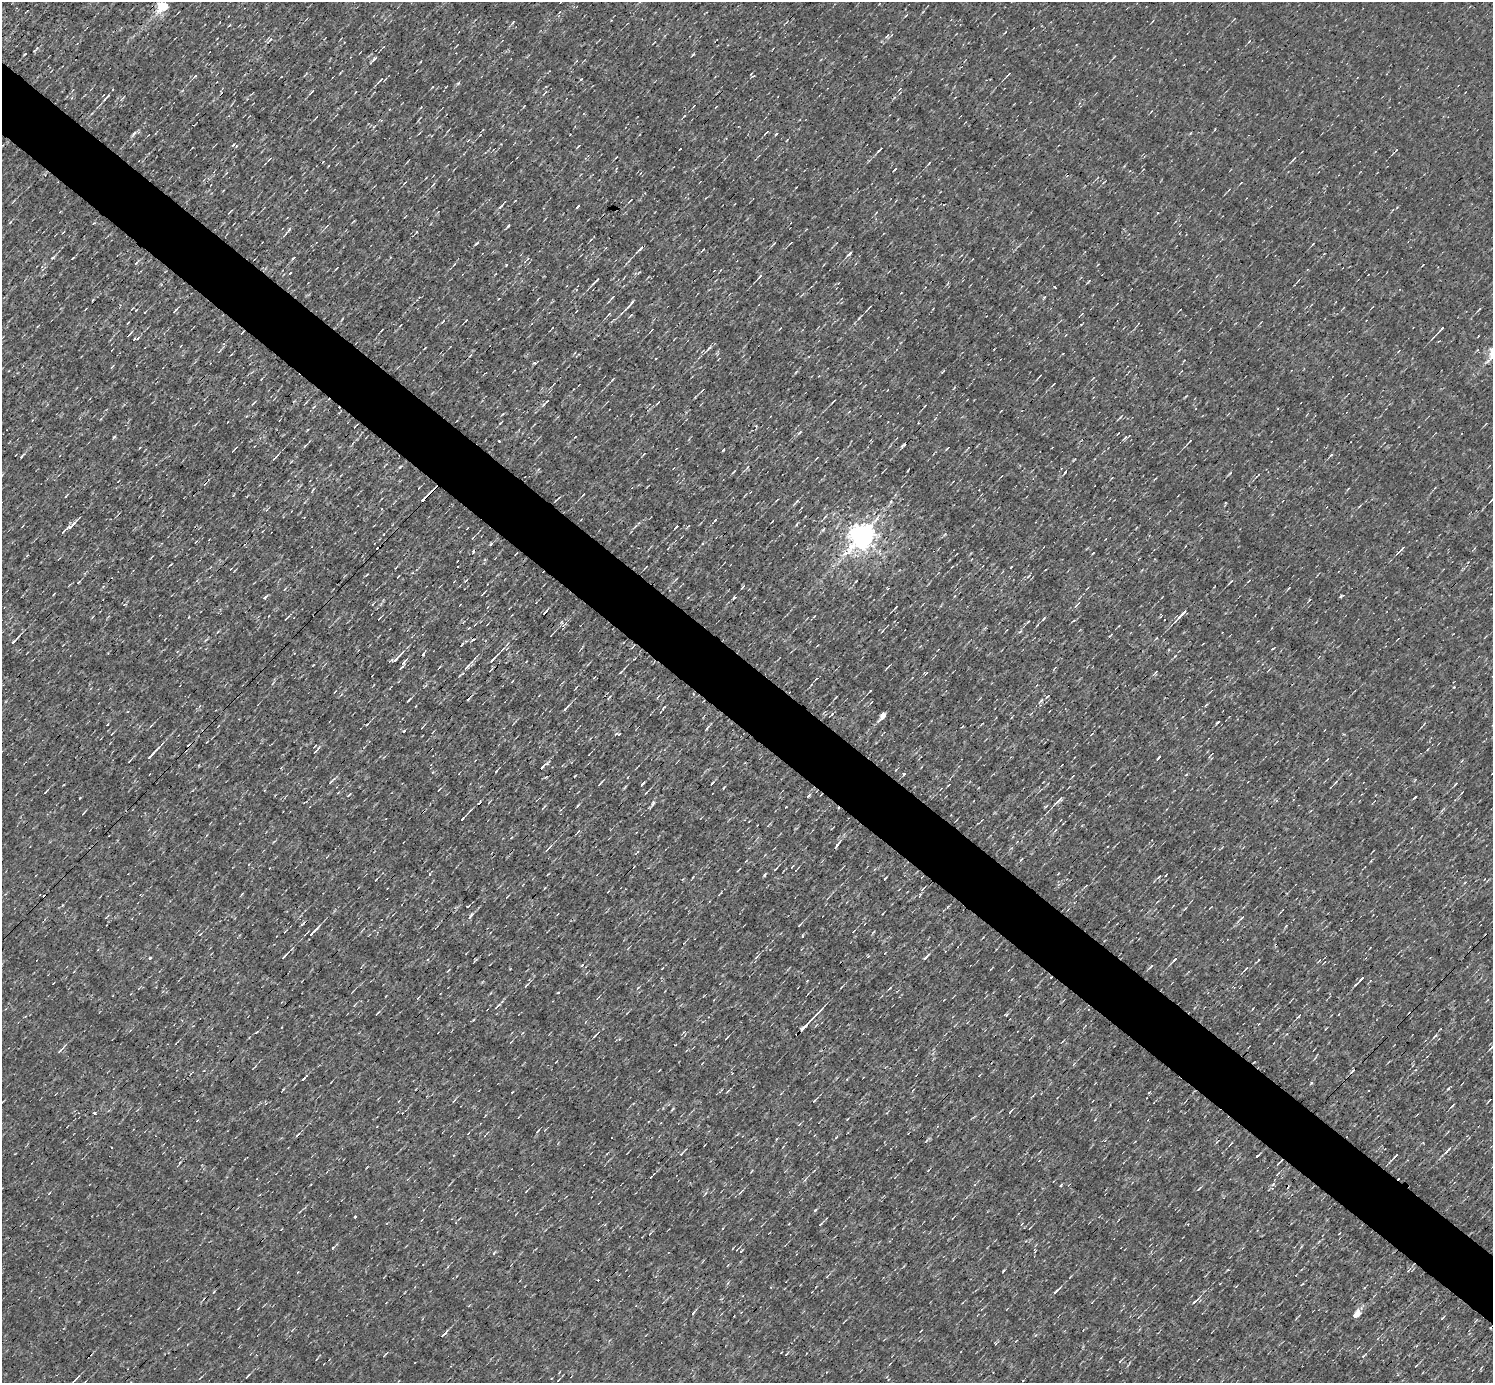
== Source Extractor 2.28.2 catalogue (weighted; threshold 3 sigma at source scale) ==
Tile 11 of 4 x 4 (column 3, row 3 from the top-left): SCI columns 2982-4472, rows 1675-3055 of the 5962 x 5967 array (HDU 1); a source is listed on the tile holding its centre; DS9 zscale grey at full resolution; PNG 1495 x 1385 px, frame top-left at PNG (2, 2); no overlay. Shown black and unused: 5% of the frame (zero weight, under 3 of 4 exposures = <1% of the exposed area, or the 3 px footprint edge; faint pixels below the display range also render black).
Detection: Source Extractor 2.28.2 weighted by HDU 2 'WHT'; one run over the whole footprint, this tile lists its part. Background 8.55e-04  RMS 0.047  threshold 0.212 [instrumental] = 3 sigma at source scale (4.5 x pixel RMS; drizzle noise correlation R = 1.50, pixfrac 1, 0.05/0.05 arcsec/px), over >= 5 px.
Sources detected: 352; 11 cosmic-ray / hot-pixel residue — not listed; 6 inside a brighter listed object's ellipse — not listed separately; the other 335 listed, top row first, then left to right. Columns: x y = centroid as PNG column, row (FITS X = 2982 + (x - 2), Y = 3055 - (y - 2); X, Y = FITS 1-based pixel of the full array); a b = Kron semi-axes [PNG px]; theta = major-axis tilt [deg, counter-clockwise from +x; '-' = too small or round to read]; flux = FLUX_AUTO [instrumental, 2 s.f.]
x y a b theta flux
163 6 6 5 - 400
1234 19 5 2 - 3.5
513 22 7 3 50 6.5
1005 32 5 2 - 3.4
887 36 7 3 52 8
270 40 9 3 48 9.7
1249 41 5 3 - 3.9
344 42 2 2 - 2.9
25 54 4 2 - 5.3
374 59 15 4 46 13
1008 74 8 2 42 6.5
195 76 9 3 43 8.5
753 76 6 3 27 6.9
581 79 4 3 - 4.8
380 80 11 2 48 7.9
458 83 6 4 19 6.1
432 87 4 2 - 3.5
900 89 4 2 - 3.5
312 92 8 3 50 6.9
355 92 4 3 - 3.2
107 97 10 3 48 15
524 106 4 2 - 3.4
684 116 4 3 - 3.8
766 132 6 2 50 4.4
133 134 11 4 54 12
776 134 5 3 - 4.8
480 135 6 3 44 5.3
879 150 8 2 45 9.7
1396 151 9 2 48 6.4
1294 158 9 3 49 6.9
270 159 8 4 35 7.8
323 161 4 3 - 3.4
929 163 4 3 - 4
433 184 6 3 53 6.3
501 207 9 3 40 8.2
876 213 7 2 45 4.2
10 222 5 4 - 5.4
508 226 6 3 46 5.1
289 230 8 4 52 10
774 243 7 3 49 5.9
476 244 5 3 - 5.4
1313 244 4 2 - 3.6
640 249 10 3 45 16
703 250 4 2 - 3.5
849 254 7 3 43 10
53 258 7 4 33 6.9
73 258 5 2 - 4.8
293 258 5 3 - 5.8
528 258 5 4 - 7.3
136 263 7 3 45 6.6
506 265 3 3 - 5.1
290 273 3 2 - 3.7
639 273 6 2 43 4.8
759 277 10 3 47 9.4
596 280 9 3 45 16
1088 282 5 2 - 4.7
1054 287 3 2 - 6.7
901 293 2 2 - 2.9
611 299 14 3 46 8.7
631 304 17 3 48 21
870 307 4 2 - 3.9
1479 309 6 2 46 6
136 310 3 2 - 3.6
175 310 7 2 47 8
576 311 3 2 - 2.9
145 312 4 2 - 3.4
609 314 7 3 41 6.9
630 316 6 3 31 4.9
859 318 10 3 49 7.9
466 320 4 2 - 3.7
443 321 7 3 56 4.8
128 323 3 2 - 4
38 326 5 2 - 3.6
551 329 7 2 49 5.6
1441 329 10 3 47 11
651 330 5 2 - 3.7
129 335 6 2 47 6.2
138 338 5 3 - 5.5
709 348 10 5 47 13
534 363 3 3 - 9.6
943 371 6 3 45 5.3
1040 376 7 2 48 5.1
1093 378 5 3 - 3.8
612 380 8 3 45 6.9
1053 384 6 2 50 4.2
954 388 5 3 - 3.8
702 390 6 2 49 5.4
834 401 5 2 - 5.8
545 403 15 3 45 13
314 407 8 3 46 6.8
502 414 6 2 45 4.3
1121 416 7 2 50 5.4
227 422 2 2 - 3.3
799 433 7 3 45 6.7
1118 433 3 2 - 3.5
114 437 5 3 - 6
575 437 4 2 - 3.8
1125 438 8 4 45 7
1189 442 9 2 45 8.1
947 448 6 2 49 3.8
968 448 6 3 45 4.5
644 454 5 3 - 4.6
1331 455 5 3 - 6.3
21 457 4 3 - 5.2
275 457 8 2 47 11
817 458 5 2 - 3.3
747 467 5 3 - 5.9
734 471 6 2 45 5.5
1065 473 5 3 - 5.2
1230 473 5 4 - 4.9
1258 475 4 2 - 4.1
312 491 6 2 57 4.8
583 494 4 2 - 6.2
66 496 5 2 - 5
426 497 17 3 44 75
558 498 7 2 39 7
1492 500 5 2 - 6.5
796 502 11 3 48 10
304 517 3 2 - 2.8
825 517 7 3 38 7.3
772 521 5 2 - 3.5
797 524 6 3 70 4.9
72 525 17 3 44 24
677 526 4 2 - 6.5
688 526 5 3 - 5.7
384 534 3 2 - 2.9
863 535 8 7 - 6400
472 538 4 3 - 4.7
1105 539 3 2 - 2.6
491 544 5 3 - 6.3
1402 548 8 3 45 13
1093 553 3 2 - 4.4
457 561 3 2 - 2.6
646 567 6 2 45 5.1
952 567 4 2 - 3.1
1011 567 3 2 - 4
230 569 3 2 - 3.4
412 573 4 3 - 4.2
398 576 4 2 - 4.3
466 581 4 2 - 5.7
856 581 4 2 - 3.8
78 582 4 3 - 5.5
1230 582 7 2 45 6.9
743 587 7 3 52 7.6
887 588 4 3 - 3.9
1288 588 5 3 - 4.3
265 597 4 3 - 29
734 598 5 3 - 6
1309 600 4 3 - 4.2
1077 604 11 2 45 6.5
896 607 6 2 46 6.6
1181 615 20 4 45 32
189 617 4 2 - 3.1
287 618 9 2 47 5.4
1043 619 7 3 46 6.7
1074 620 4 3 - 5
1028 622 5 3 - 4.2
563 626 6 5 - 11
469 628 5 3 - 3.6
1156 638 5 3 - 4.2
15 640 13 3 45 16
632 648 5 3 - 4.9
1272 649 4 2 - 4.5
423 653 5 3 - 7.6
1175 656 6 3 45 5.9
397 658 18 3 47 25
494 658 17 3 45 19
404 662 10 4 51 13
467 667 13 5 47 24
888 667 9 2 42 6.5
620 672 5 3 - 6
1156 672 5 3 - 6.2
925 673 7 3 22 5.6
594 677 4 3 - 3.7
816 679 5 3 - 4.5
273 683 7 3 53 6.3
1454 687 3 3 - 3.4
870 691 3 2 - 4.6
1048 696 7 3 40 5.6
836 697 5 2 - 4
409 700 6 3 47 6
1041 701 7 4 37 8.2
199 706 5 3 - 6
416 706 3 2 - 4.2
664 707 5 2 - 6.1
565 708 11 3 45 14
883 715 8 4 52 40
1217 722 5 2 - 5.2
962 727 4 2 - 4.1
707 728 7 3 46 9.1
619 734 5 4 - 4.7
316 750 13 2 47 8.7
153 754 24 3 46 29
1159 757 4 3 - 15
1327 759 5 2 - 3.4
130 761 6 3 49 4.6
496 771 4 3 - 5.2
904 774 4 3 - 7.5
1186 775 4 3 - 4.7
575 776 3 2 - 4.1
331 781 12 4 45 10
1336 782 8 4 46 8.4
600 783 7 2 45 7.1
642 784 5 2 - 8.4
1456 784 5 3 - 5.7
724 787 4 2 - 4.2
439 790 6 2 50 3.8
46 792 7 2 45 4.4
1462 792 3 2 - 3.2
646 793 5 2 - 4.3
809 796 6 3 48 8
1415 797 4 2 - 5
1058 800 13 3 44 22
653 803 8 4 72 9
1046 806 6 3 44 5.4
543 807 10 2 45 5.2
785 807 3 2 - 6
1442 810 8 3 45 7.2
83 813 5 2 - 5.4
463 818 9 2 45 8.7
1055 830 6 3 52 7
578 832 7 2 49 5.2
838 844 10 4 51 13
1222 847 6 3 53 4.4
548 849 13 3 47 14
1021 860 5 4 - 5
775 869 6 2 41 6.2
796 870 7 2 45 5
693 877 4 3 - 3.5
1159 877 8 2 40 6.7
885 878 3 2 - 4
720 893 7 2 44 4.5
242 894 9 2 49 4.2
507 897 5 3 - 3.9
62 905 4 2 - 3.1
468 906 3 2 - 4.4
883 913 3 2 - 3.7
471 916 12 4 58 13
1241 918 8 3 36 7.4
799 925 6 2 41 5.1
1286 926 5 3 - 4.3
315 930 12 3 45 14
945 951 3 2 - 6.4
284 956 8 2 46 11
868 956 4 3 - 4.8
756 957 7 4 38 8.6
926 957 7 3 45 12
150 958 3 3 - 28
475 960 8 3 49 6
1174 960 10 3 44 12
1258 960 6 2 47 5.1
582 965 5 3 - 5
1150 967 10 3 42 8.7
662 969 3 2 - 3.1
1246 969 9 3 44 9.3
448 970 6 2 45 3.8
1362 978 5 3 - 34
807 981 3 3 - 5.5
1356 984 7 2 40 7.3
526 986 7 2 50 5.2
842 987 4 2 - 4.2
638 988 6 2 45 4.2
418 998 4 3 - 3.8
497 1007 10 3 41 9.8
1006 1015 4 3 - 5.2
1299 1016 5 3 - 7.2
807 1024 27 3 46 77
256 1032 5 3 - 5
1435 1036 8 4 45 9.4
726 1038 5 2 - 5
61 1050 13 4 45 12
1315 1058 8 2 50 5.8
1254 1062 3 2 - 3.1
702 1063 5 2 - 3.1
303 1079 5 3 - 8.9
331 1082 3 2 - 2.6
1448 1088 5 3 - 5.5
283 1089 4 3 - 5
913 1090 5 3 - 3.4
512 1092 3 2 - 3.8
1149 1092 4 3 - 3.9
814 1100 7 3 43 7.2
454 1101 6 2 46 4.8
1453 1105 8 2 50 5.8
673 1109 5 3 - 5.1
1010 1112 5 2 - 6.2
94 1113 3 3 - 14
847 1119 4 2 - 3.2
1148 1120 3 2 - 2.7
538 1131 6 3 48 5.6
297 1135 7 3 45 8.5
485 1135 8 2 45 5.6
836 1137 5 4 - 5.1
926 1141 6 3 45 6.1
1217 1142 7 3 49 5.4
1230 1144 8 2 45 5.4
1448 1150 14 4 49 16
682 1152 10 2 47 7.4
607 1153 4 2 - 3.8
1257 1156 4 2 - 7.1
1396 1156 8 3 44 11
180 1162 4 3 - 3.7
1278 1164 8 3 51 6.9
651 1177 4 2 - 4
805 1179 7 3 39 7.9
1273 1184 7 5 43 10
1061 1185 4 3 - 4.7
1199 1188 7 2 40 5
526 1191 3 2 - 3.5
740 1192 7 3 40 6.1
815 1210 5 4 - 5.2
355 1217 3 3 - 15
1301 1247 5 3 - 4.1
333 1248 4 3 - 5.1
733 1248 3 2 - 3.4
1003 1271 4 3 - 4.1
1070 1277 4 2 - 3.4
1302 1284 5 2 - 4.8
1056 1291 13 3 45 14
214 1292 5 3 - 4.6
1195 1301 11 4 44 15
1092 1302 5 2 - 4
1007 1309 3 2 - 2.4
693 1313 3 3 - 21
1356 1315 6 4 42 69
1442 1318 5 3 - 4.6
1476 1320 6 2 44 3.6
444 1334 10 3 43 11
787 1353 6 2 48 4.6
1364 1356 7 3 40 6.7
1120 1361 5 3 - 4.2
247 1376 6 2 53 6
200 1378 5 2 - 3.7
75 1380 12 2 46 9.6
558 1380 4 2 - 3.4
Overlapping masked pixels (flux is a lower limit): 4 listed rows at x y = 640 249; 426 497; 563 626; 1254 1062
Isophote crosses this tile's border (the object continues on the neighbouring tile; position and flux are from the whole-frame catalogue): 1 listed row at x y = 1492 500
Unlisted compact peaks at least as high as the median listed source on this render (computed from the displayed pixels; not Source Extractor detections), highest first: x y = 1341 596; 1311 1083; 723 450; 547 763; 499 441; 712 783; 400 467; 765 874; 578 206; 715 520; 890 988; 494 1253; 558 992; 80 798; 945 534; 802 936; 233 145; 741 1251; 1044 297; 693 55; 578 805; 820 1224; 313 665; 895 169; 37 48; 473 1020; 1186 396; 625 787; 430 874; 376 880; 94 223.